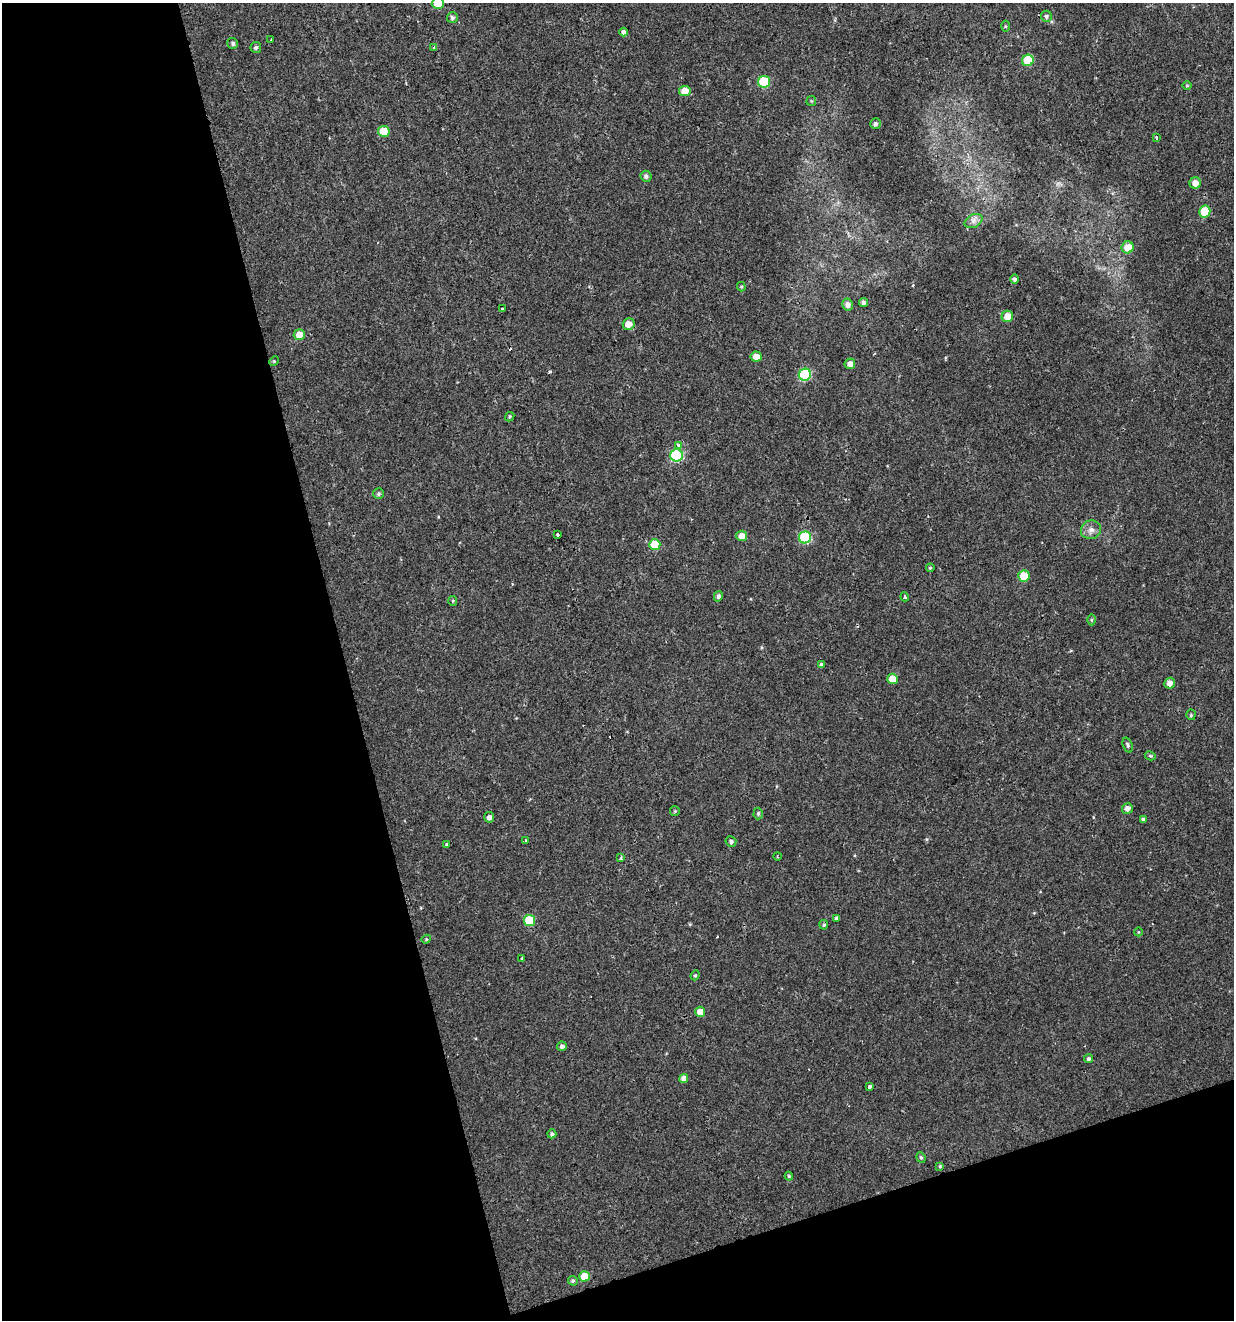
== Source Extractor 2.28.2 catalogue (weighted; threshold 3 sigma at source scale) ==
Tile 3 of 2 x 2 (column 1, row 2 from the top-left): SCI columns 53-1284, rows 1-1318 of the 2551 x 2635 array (HDU 1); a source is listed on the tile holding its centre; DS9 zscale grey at full resolution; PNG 1236 x 1322 px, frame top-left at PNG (2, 3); each listed source drawn as its Kron ellipse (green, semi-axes under 4 px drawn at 4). Shown black and unused: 33% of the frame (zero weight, under 2 of 3 exposures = <1% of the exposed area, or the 3 px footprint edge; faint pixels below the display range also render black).
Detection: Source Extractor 2.28.2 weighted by HDU 2 'WHT'; one run over the whole footprint, this tile lists its part. Background 3.53e-04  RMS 0.0024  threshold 0.0107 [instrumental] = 3 sigma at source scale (4.5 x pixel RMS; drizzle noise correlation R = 1.50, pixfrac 1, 0.0396/0.0396 arcsec/px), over >= 5 px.
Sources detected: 85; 2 cosmic-ray / hot-pixel residue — neither listed nor drawn; the other 83 listed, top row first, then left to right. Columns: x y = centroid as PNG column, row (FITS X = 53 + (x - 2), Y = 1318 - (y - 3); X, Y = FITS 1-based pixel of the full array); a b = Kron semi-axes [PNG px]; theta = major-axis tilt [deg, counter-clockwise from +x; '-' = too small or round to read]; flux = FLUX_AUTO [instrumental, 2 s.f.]
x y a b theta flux
438 3 6 6 - 4.4
1046 16 5 5 - 0.5
452 18 5 5 - 0.54
1005 26 5 3 - 0.26
624 32 4 4 - 0.81
271 40 2 2 - 0.22
233 43 5 5 - 0.53
256 47 5 5 - 0.54
434 47 3 3 - 0.26
1028 60 6 5 - 7.6
764 82 6 6 - 13
1187 86 5 3 - 0.23
685 91 6 5 - 3
811 101 5 5 - 0.28
876 124 5 5 - 0.64
384 131 6 5 - 4.7
1156 137 3 2 - 0.46
646 176 5 5 - 0.67
1195 183 5 5 - 2
1205 212 6 5 - 6.5
973 221 10 6 27 1.1
1128 247 6 6 - 3
1014 279 5 4 - 0.62
741 287 5 4 - 0.27
863 302 4 4 - 0.62
847 305 6 5 - 1.1
503 309 4 3 - 1.7
1007 316 6 5 - 2.8
629 324 6 5 - 2.1
299 335 5 5 - 2.8
756 356 5 5 - 2.1
274 361 5 4 - 0.24
850 364 5 5 - 1.3
805 375 6 6 - 19
510 417 5 3 - 0.27
678 445 4 4 - 0.82
676 455 6 6 - 22
379 494 5 5 - 0.41
1091 530 10 9 - 1.4
557 534 3 3 - 0.65
742 536 5 5 - 1.8
805 537 6 6 - 18
655 544 5 5 - 5.8
930 568 4 4 - 0.27
1024 576 6 5 - 6.5
718 596 5 4 - 0.75
905 597 5 4 - 0.4
453 601 5 4 - 0.26
1091 620 5 3 - 0.29
821 665 4 4 - 0.66
892 679 5 5 - 4.3
1170 683 5 5 - 1.4
1191 715 5 4 - 0.4
1128 745 7 4 -70 0.47
1150 756 5 4 - 0.31
1127 808 5 5 - 1.1
675 811 5 4 - 0.27
758 814 6 4 88 0.38
489 817 5 5 - 0.9
1143 819 4 3 - 0.57
525 841 4 3 - 0.26
731 841 5 5 - 0.72
446 844 4 3 - 1.2
777 856 4 2 - 0.21
621 858 4 3 - 0.3
837 918 4 3 - 0.45
529 920 5 5 - 11
824 925 5 4 - 0.37
1138 932 4 3 - 0.16
426 939 5 4 - 0.26
522 958 3 2 - 0.22
695 975 5 4 - 0.34
700 1012 5 5 - 2.2
562 1046 5 4 - 0.78
1088 1059 4 4 - 0.45
684 1078 4 4 - 1.5
869 1086 3 3 - 0.83
552 1134 4 4 - 0.45
921 1157 5 4 - 0.36
940 1166 4 4 - 0.3
789 1176 4 3 - 0.26
584 1276 5 5 - 4.3
573 1281 5 4 - 0.43
Isophote crosses this tile's border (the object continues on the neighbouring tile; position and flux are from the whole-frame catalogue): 1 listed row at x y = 438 3